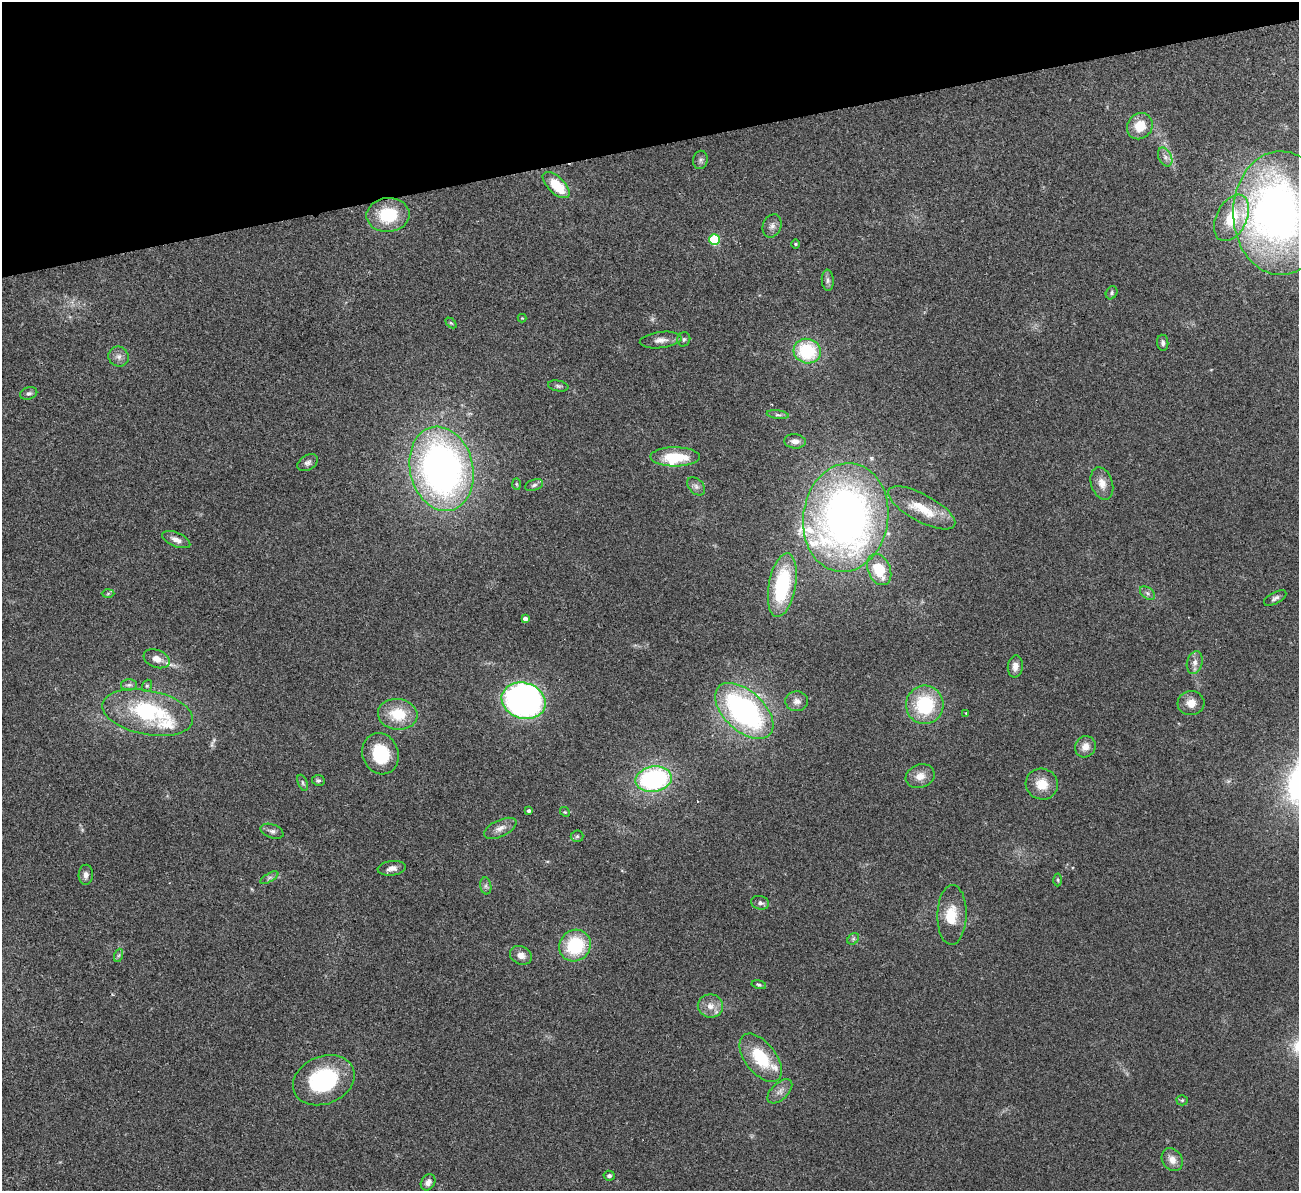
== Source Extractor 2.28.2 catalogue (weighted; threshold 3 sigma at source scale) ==
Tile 3 of 4 x 4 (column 3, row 1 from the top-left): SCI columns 2651-3947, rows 3733-4921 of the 5300 x 5207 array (HDU 1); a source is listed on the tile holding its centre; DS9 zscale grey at full resolution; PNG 1301 x 1193 px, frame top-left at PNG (2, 2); each listed source drawn as its Kron ellipse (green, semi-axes under 4 px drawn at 4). Shown black and unused: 12% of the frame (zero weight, under 2 of 3 exposures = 3% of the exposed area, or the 3 px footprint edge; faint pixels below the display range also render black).
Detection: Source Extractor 2.28.2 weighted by HDU 2 'WHT'; one run over the whole footprint, this tile lists its part. Background 0.0951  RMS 0.0086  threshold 0.0389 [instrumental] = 3 sigma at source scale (4.5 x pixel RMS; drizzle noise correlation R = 1.50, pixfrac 1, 0.05/0.05 arcsec/px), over >= 5 px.
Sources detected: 93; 1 too faint to see at this stretch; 3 inside a brighter object's white glare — neither listed nor drawn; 5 inside a brighter listed object's ellipse — not listed separately; the other 84 listed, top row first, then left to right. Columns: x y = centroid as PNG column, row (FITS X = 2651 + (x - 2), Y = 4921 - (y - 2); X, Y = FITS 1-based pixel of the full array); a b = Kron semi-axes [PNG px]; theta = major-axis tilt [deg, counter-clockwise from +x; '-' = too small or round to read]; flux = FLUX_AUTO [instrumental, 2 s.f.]
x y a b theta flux
1140 126 14 12 49 17
1165 157 10 6 -63 3.2
700 160 9 7 80 2.2
556 185 17 8 -44 27
1281 213 62 47 -89 400
388 215 21 17 4 35
1232 218 25 15 64 32
772 226 12 9 68 4
714 239 5 5 - 53
795 244 5 3 - 0.79
828 280 10 6 -86 2.7
1112 293 7 5 59 1.6
522 318 4 4 - 0.71
451 323 6 4 -44 1.2
684 339 7 6 - 2
661 340 21 8 7 6.3
1163 343 8 5 -83 2.5
807 351 14 12 -15 47
119 357 10 9 - 4.5
558 386 10 5 -10 2
29 393 9 6 16 2.5
778 415 11 4 -8 2
795 441 11 7 -5 4.7
675 457 25 9 0 28
308 463 11 7 31 3
441 469 42 31 -77 370
1102 483 16 10 -72 8.1
516 484 6 4 -88 1
534 485 9 5 17 2.3
696 486 10 7 -46 3.2
922 508 37 13 -28 22
846 517 55 42 82 480
176 540 15 7 -23 5.7
879 570 16 11 -66 30
782 585 32 13 79 68
1147 593 8 5 -37 2.2
108 594 6 4 2 1.1
1275 598 12 6 29 2.7
525 619 4 4 - 4.1
157 659 14 8 -20 7.1
1195 662 11 7 74 4.7
1015 666 11 7 83 5.3
129 685 8 5 1 2.2
147 686 6 5 - 1.3
524 701 22 18 -18 230
797 701 11 10 - 4.9
1191 703 13 12 - 7.9
925 705 19 18 - 53
744 711 35 20 -43 190
148 712 46 22 -11 79
966 713 4 3 - 0.72
398 714 20 15 -7 25
1085 747 11 10 - 6.9
381 754 21 18 -68 33
920 776 15 11 20 8.1
654 779 18 12 10 120
318 780 6 5 - 1.7
303 783 8 4 -68 1.5
1042 784 16 15 - 14
529 811 4 4 - 2.1
565 812 5 4 - 0.92
500 828 17 8 25 5.9
272 831 12 6 -20 3
577 836 6 6 - 1.5
392 868 14 7 7 4.9
86 875 10 7 88 4.1
269 878 10 4 30 2.3
1058 880 6 4 -88 1.1
486 886 8 5 -82 2.2
760 903 9 6 -13 3
952 915 30 14 89 18
853 939 6 5 - 1.6
575 946 16 15 - 47
119 955 7 4 71 1.6
521 955 11 9 -27 5.7
759 985 7 4 -13 1.4
710 1006 13 11 -10 7.9
761 1058 28 15 -52 36
324 1080 32 24 22 72
780 1091 15 8 43 5.3
1182 1100 5 5 - 1
1172 1160 12 10 -55 6.8
609 1176 5 5 - 2.2
428 1182 9 6 56 3.9
Isophote crosses this tile's border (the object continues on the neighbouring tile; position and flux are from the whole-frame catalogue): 1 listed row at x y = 1281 213